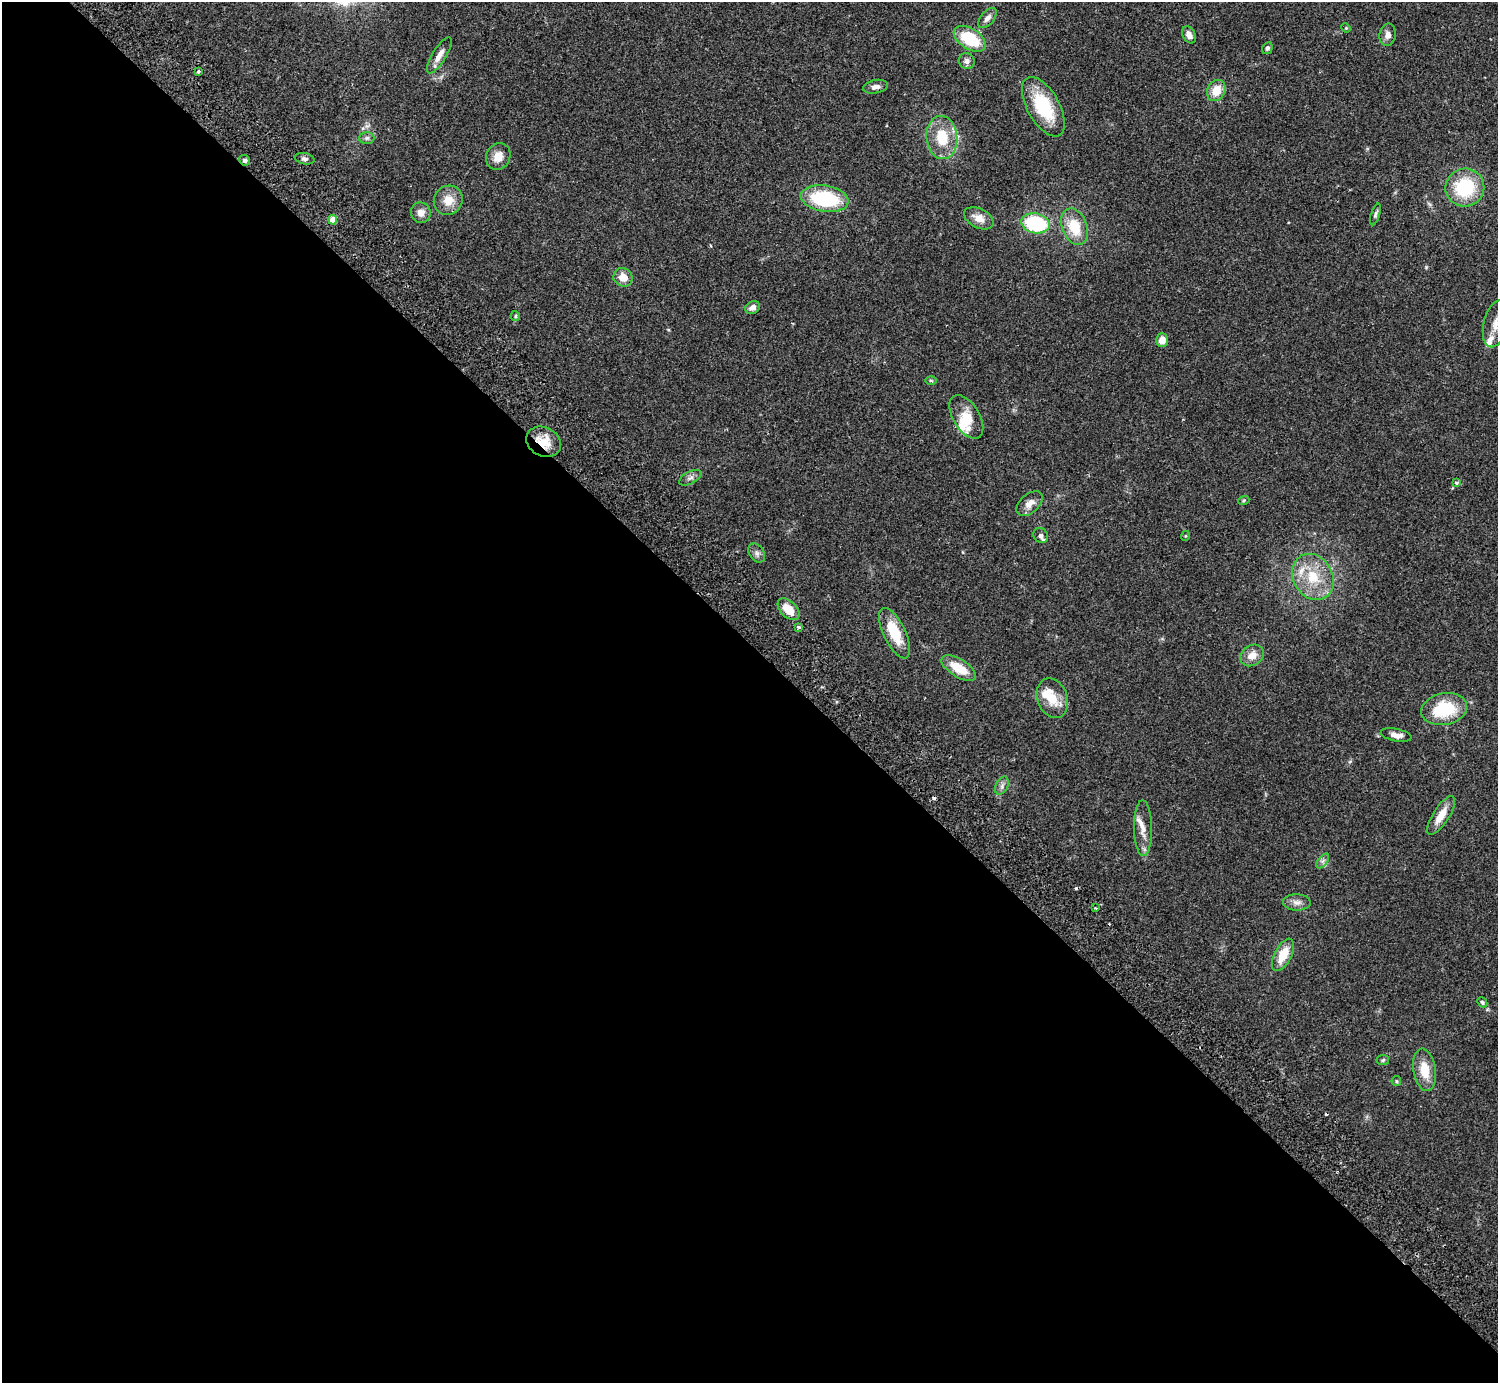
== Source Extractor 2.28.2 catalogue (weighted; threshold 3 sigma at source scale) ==
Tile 9 of 4 x 4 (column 1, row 3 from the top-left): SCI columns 44-1539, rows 1587-2967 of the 6072 x 6073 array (HDU 1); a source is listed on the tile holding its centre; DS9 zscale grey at full resolution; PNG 1500 x 1385 px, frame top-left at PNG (2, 2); each listed source drawn as its Kron ellipse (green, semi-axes under 4 px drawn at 4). Shown black and unused: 53% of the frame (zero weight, under 2 of 3 exposures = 3% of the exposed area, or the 3 px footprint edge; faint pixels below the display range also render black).
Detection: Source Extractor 2.28.2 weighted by HDU 2 'WHT'; one run over the whole footprint, this tile lists its part. Background 0.0731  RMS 0.0082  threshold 0.037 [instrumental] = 3 sigma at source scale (4.5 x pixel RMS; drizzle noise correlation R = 1.50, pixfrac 1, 0.05/0.05 arcsec/px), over >= 5 px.
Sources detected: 70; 1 inside a brighter object's white glare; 3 cosmic-ray / hot-pixel residue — neither listed nor drawn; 5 inside a brighter listed object's ellipse — not listed separately; the other 61 listed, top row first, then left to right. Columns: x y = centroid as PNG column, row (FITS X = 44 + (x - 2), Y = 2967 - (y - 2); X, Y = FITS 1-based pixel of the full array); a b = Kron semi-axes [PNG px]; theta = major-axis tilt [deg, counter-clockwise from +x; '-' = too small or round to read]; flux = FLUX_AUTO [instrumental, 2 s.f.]
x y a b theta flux
987 18 12 6 50 4.1
1346 28 5 4 - 0.81
1189 35 9 6 -60 4.2
1388 35 11 8 81 5.2
970 39 18 10 -32 36
1267 48 6 5 - 1.9
439 55 20 7 59 6.9
967 61 8 7 - 3.6
198 71 3 3 - 3.2
876 87 12 6 11 3.8
1216 90 11 9 62 12
1043 107 33 16 -60 44
942 137 21 15 -85 26
367 138 7 6 - 2
498 156 14 12 64 9
304 159 10 5 -10 2.5
245 160 5 5 - 1.9
1465 187 19 19 - 48
825 199 24 13 -9 57
448 200 15 14 - 12
421 213 10 10 - 5.7
1375 214 11 4 73 1.9
979 218 15 9 -27 8.5
333 220 4 4 - 13
1035 223 14 10 -10 67
1075 227 19 12 -69 23
623 277 10 9 - 9.1
752 308 8 6 32 4.2
515 316 5 4 - 1
1496 324 24 12 77 13
1162 340 7 6 - 7.9
931 381 6 4 -2 0.93
966 417 24 13 -59 14
544 442 18 14 -28 15
690 478 12 6 28 3.2
1457 483 4 4 - 2.6
1244 500 6 3 19 0.93
1029 504 15 9 42 6.2
1041 536 8 6 -53 3.4
1185 536 5 3 - 0.67
757 553 10 7 -54 3
1313 577 24 19 -60 28
788 609 13 8 -45 15
798 627 3 3 - 1.9
894 633 27 11 -64 24
1252 655 12 10 36 8.3
959 668 19 9 -32 18
1052 698 20 15 -69 16
1444 709 23 16 11 40
1396 735 15 6 -10 5.3
1002 786 9 6 64 2.8
1441 815 22 8 57 12
1143 828 28 9 -89 8.7
1323 861 9 4 53 2.2
1297 902 14 8 -1 4.7
1095 908 3 2 - 0.84
1283 955 18 8 62 17
1482 1002 5 4 - 1.3
1383 1060 6 5 - 1.4
1425 1070 21 11 -81 16
1396 1081 5 4 - 1
Overlapping masked pixels (flux is a lower limit): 1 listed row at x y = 544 442
Isophote crosses this tile's border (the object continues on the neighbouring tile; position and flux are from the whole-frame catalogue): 1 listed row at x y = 1496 324